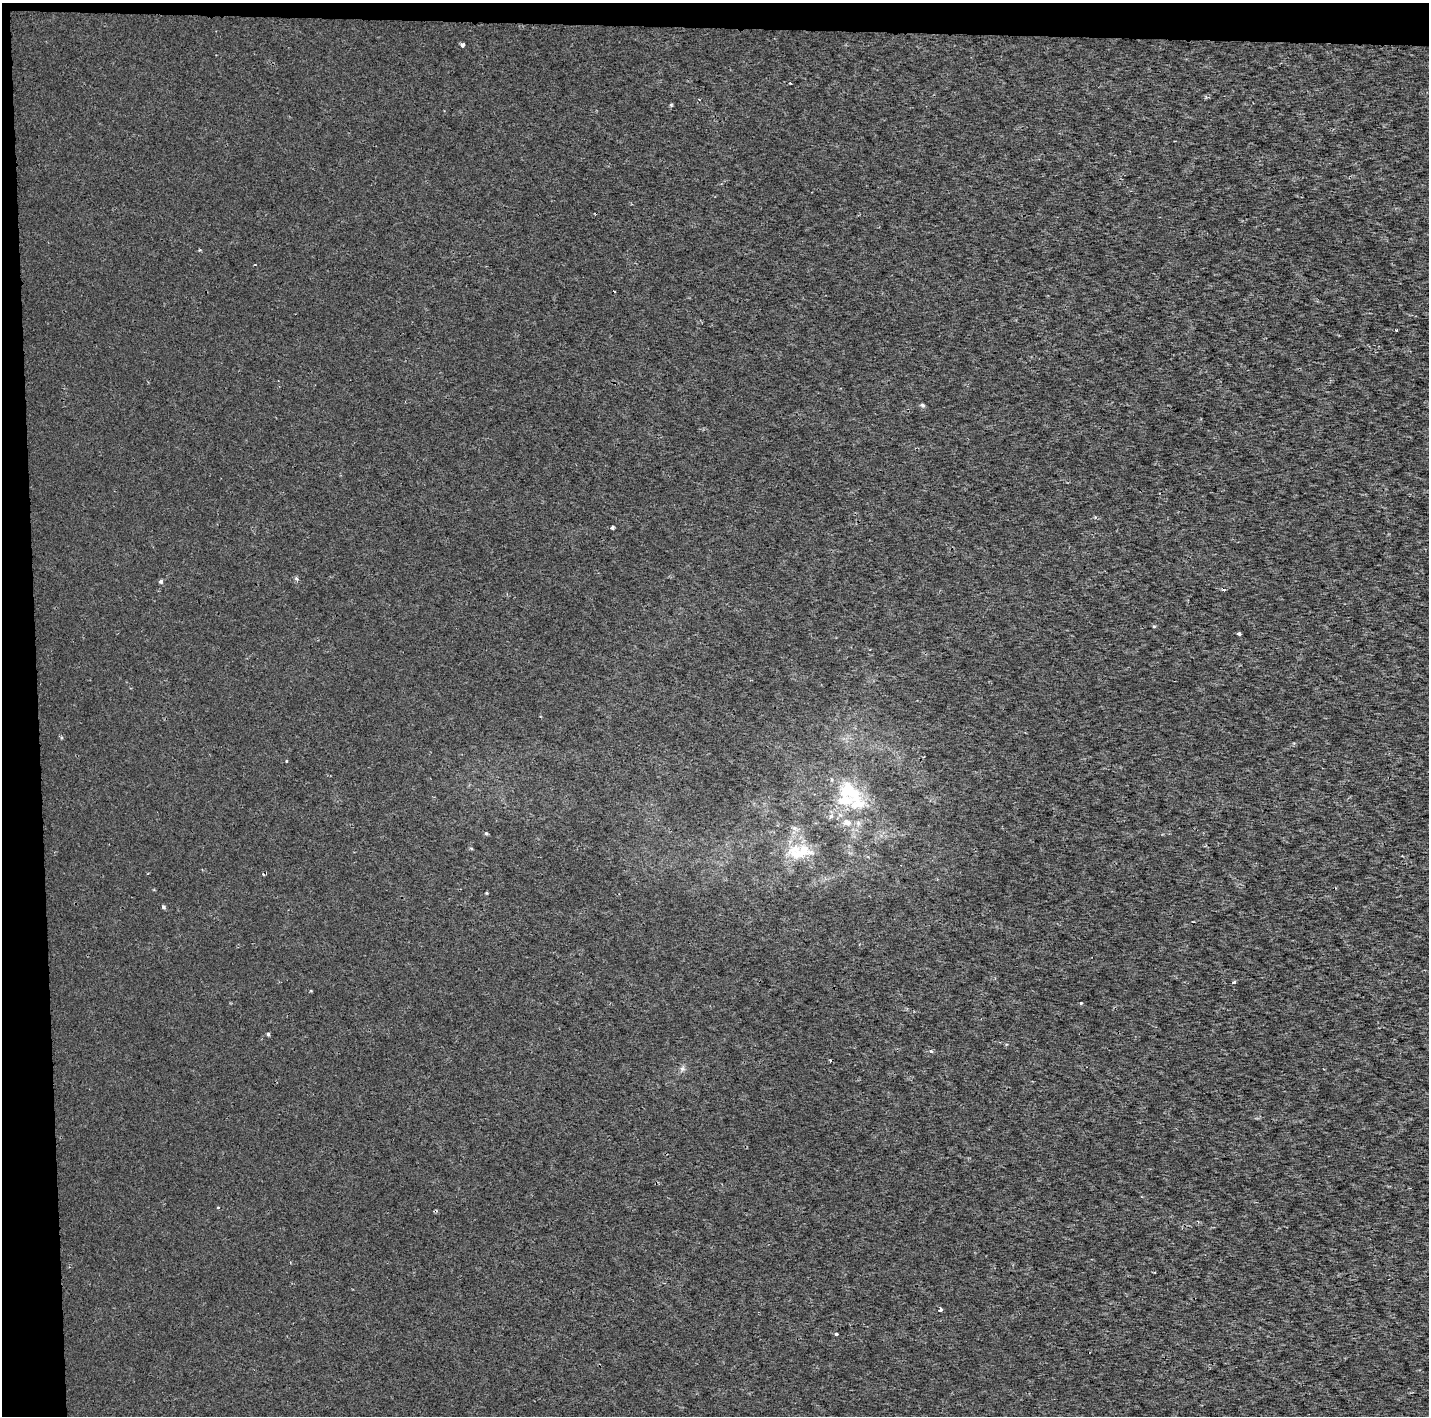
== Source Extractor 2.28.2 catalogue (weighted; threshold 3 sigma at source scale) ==
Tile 1 of 3 x 3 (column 1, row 1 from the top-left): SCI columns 2660-4086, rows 2829-4242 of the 7053 x 4355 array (HDU 1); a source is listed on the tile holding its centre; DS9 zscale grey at full resolution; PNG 1431 x 1418 px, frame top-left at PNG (2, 3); no overlay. Shown black and unused: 4% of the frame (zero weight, under 2 of 3 exposures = <1% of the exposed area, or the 3 px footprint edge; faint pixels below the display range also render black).
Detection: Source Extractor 2.28.2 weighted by HDU 2 'WHT'; one run over the whole footprint, this tile lists its part. Background 1.73e-04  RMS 0.0022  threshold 0.0101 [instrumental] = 3 sigma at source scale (4.5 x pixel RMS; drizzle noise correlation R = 1.50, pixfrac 1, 0.0396/0.0396 arcsec/px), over >= 5 px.
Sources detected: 38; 4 cosmic-ray / hot-pixel residue — not listed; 4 inside a brighter listed object's ellipse — not listed separately; the other 30 listed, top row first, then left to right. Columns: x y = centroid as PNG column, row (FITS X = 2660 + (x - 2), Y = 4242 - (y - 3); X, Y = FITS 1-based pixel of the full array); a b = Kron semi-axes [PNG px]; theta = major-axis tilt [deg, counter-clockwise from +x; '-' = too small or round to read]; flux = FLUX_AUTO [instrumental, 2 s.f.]
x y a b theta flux
462 45 5 4 - 0.59
699 99 3 2 - 0.14
671 105 5 3 - 0.28
200 250 4 3 - 0.24
1396 330 3 3 - 0.37
922 405 6 5 - 0.49
1095 517 5 4 - 0.28
613 527 3 3 - 1.8
296 579 5 4 - 0.47
161 582 5 5 - 0.49
1154 626 5 4 - 0.24
1239 634 4 3 - 0.56
286 761 4 3 - 0.17
849 790 28 21 -37 10
831 816 6 6 - 0.58
847 822 10 8 -23 1.7
486 833 4 4 - 0.28
471 848 5 3 - 0.25
796 854 30 19 -52 6.8
486 893 3 3 - 0.21
163 907 5 4 - 0.41
1234 982 4 3 - 0.47
1081 1003 3 3 - 0.54
268 1034 4 3 - 0.36
931 1051 4 4 - 0.44
830 1061 3 2 - 0.36
682 1069 8 7 - 0.7
218 1207 4 2 - 0.16
940 1310 4 3 - 1.3
836 1334 3 3 - 0.43